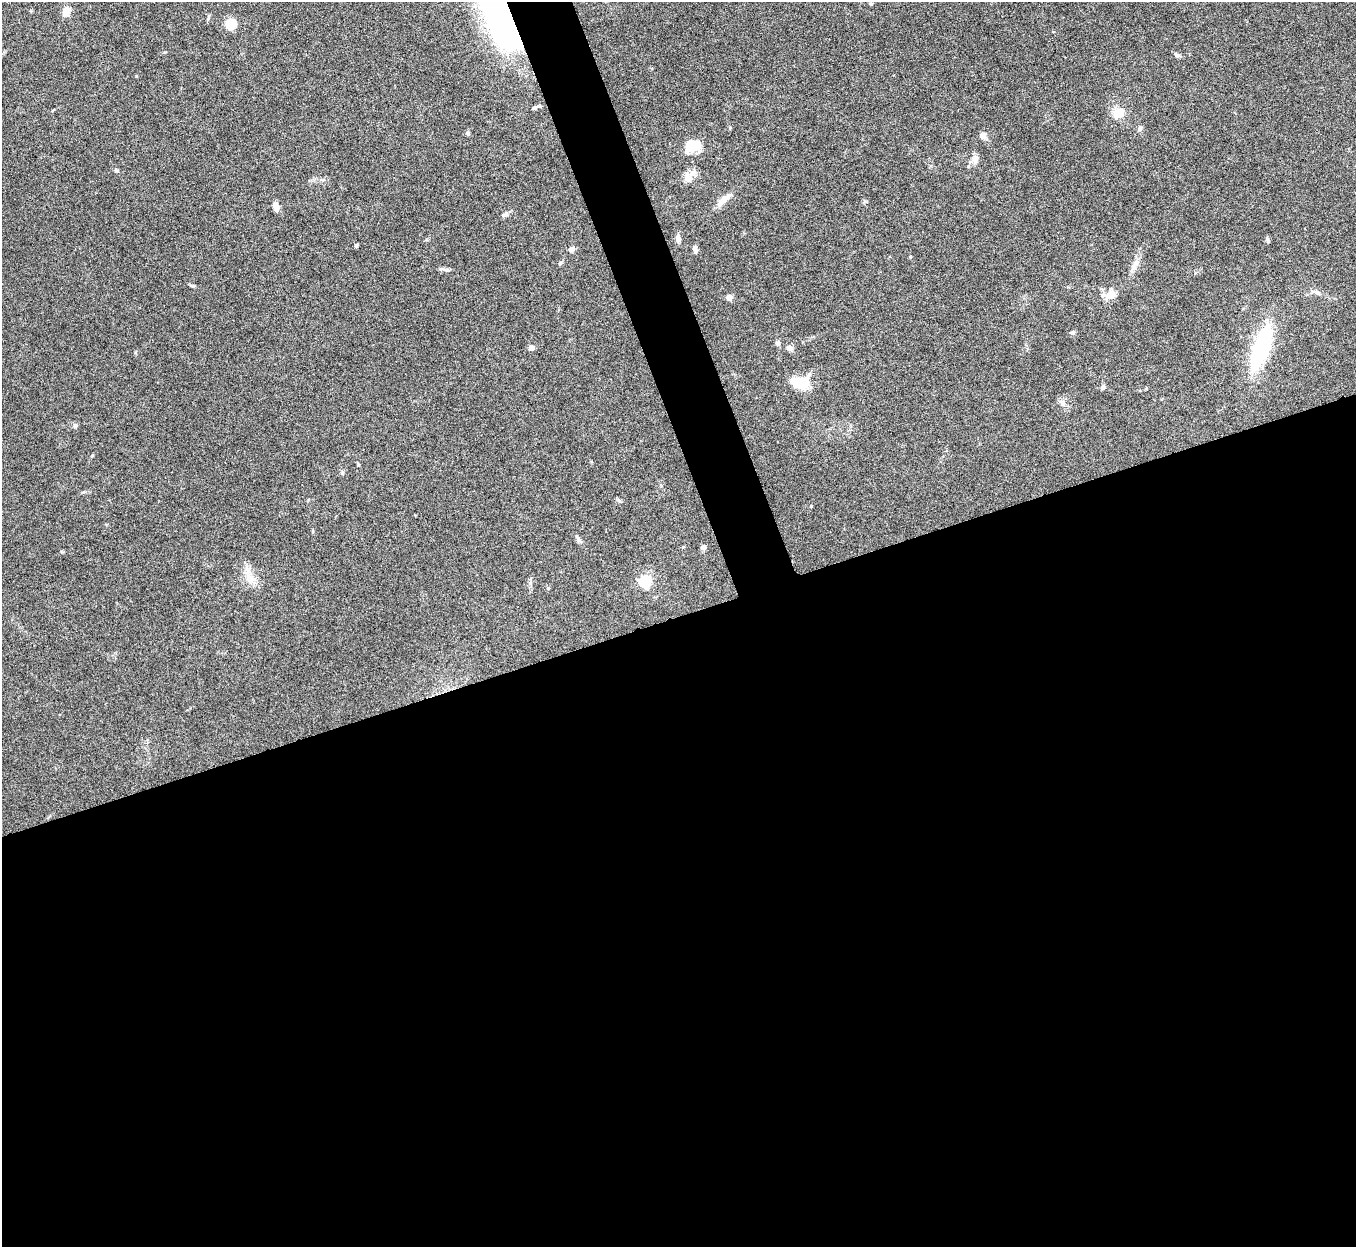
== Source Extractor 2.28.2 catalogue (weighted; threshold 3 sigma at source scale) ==
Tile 15 of 4 x 4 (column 3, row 4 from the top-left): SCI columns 2710-4063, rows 151-1395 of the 5422 x 5406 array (HDU 1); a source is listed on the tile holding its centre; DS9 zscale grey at full resolution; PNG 1358 x 1249 px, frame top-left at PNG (2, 2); no overlay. Shown black and unused: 53% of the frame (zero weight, under 5 of 10 exposures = <1% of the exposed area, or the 3 px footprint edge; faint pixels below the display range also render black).
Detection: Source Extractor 2.28.2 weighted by HDU 2 'WHT'; one run over the whole footprint, this tile lists its part. Background 0.145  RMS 0.0057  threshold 0.0234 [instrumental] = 3 sigma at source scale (4.09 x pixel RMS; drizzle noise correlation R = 1.36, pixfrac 0.8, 0.05/0.05 arcsec/px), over >= 5 px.
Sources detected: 46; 2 inside a brighter object's white glare — not listed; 1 inside a brighter listed object's ellipse — not listed separately; the other 43 listed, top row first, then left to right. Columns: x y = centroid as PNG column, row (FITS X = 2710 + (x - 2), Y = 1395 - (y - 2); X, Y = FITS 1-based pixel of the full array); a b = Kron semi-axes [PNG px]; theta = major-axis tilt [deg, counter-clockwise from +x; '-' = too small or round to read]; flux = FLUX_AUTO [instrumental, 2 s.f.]
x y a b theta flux
871 4 4 3 - 0.85
66 11 11 9 81 4.2
506 14 69 31 -66 300
231 24 5 5 - 39
1177 55 8 5 -48 1.1
535 107 8 5 28 1.1
1118 113 14 12 23 6.7
1140 128 7 6 - 1.3
468 133 5 5 - 0.98
983 136 8 8 - 2.5
692 146 19 13 32 11
975 159 11 8 75 2.8
116 170 6 5 - 0.73
688 177 13 11 -73 4.2
723 200 24 8 43 5
276 207 9 5 -73 4.5
678 239 10 7 -85 2
1267 239 7 5 -78 0.99
356 245 4 3 - 0.97
572 249 4 4 - 4.7
695 249 8 5 -79 1.9
560 263 6 4 71 0.65
1135 263 15 8 58 3.6
447 270 7 5 -10 1.2
192 286 8 4 -1 0.74
1110 295 16 10 42 5.8
729 297 4 4 - 7.1
1073 332 7 4 18 0.85
778 343 7 6 - 1.3
1261 347 51 17 70 48
531 348 4 4 - 4
789 348 9 7 -31 1.9
800 383 15 11 -6 18
1103 387 7 5 38 0.94
1062 403 11 6 -61 2.1
75 425 7 6 - 1.1
92 456 5 3 - 0.44
342 473 6 4 72 0.67
811 506 3 3 - 0.52
703 547 7 6 - 1.5
247 570 11 9 67 3.8
645 581 6 5 - 78
548 588 5 4 - 0.57
Overlapping masked pixels (flux is a lower limit): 1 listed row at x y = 506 14
Isophote crosses this tile's border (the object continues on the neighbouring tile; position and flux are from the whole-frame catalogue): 1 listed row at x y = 506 14
Unlisted compact peaks at least as high as the median listed source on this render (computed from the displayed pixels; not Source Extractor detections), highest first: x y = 136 76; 910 257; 506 213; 579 540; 62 552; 358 465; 865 201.